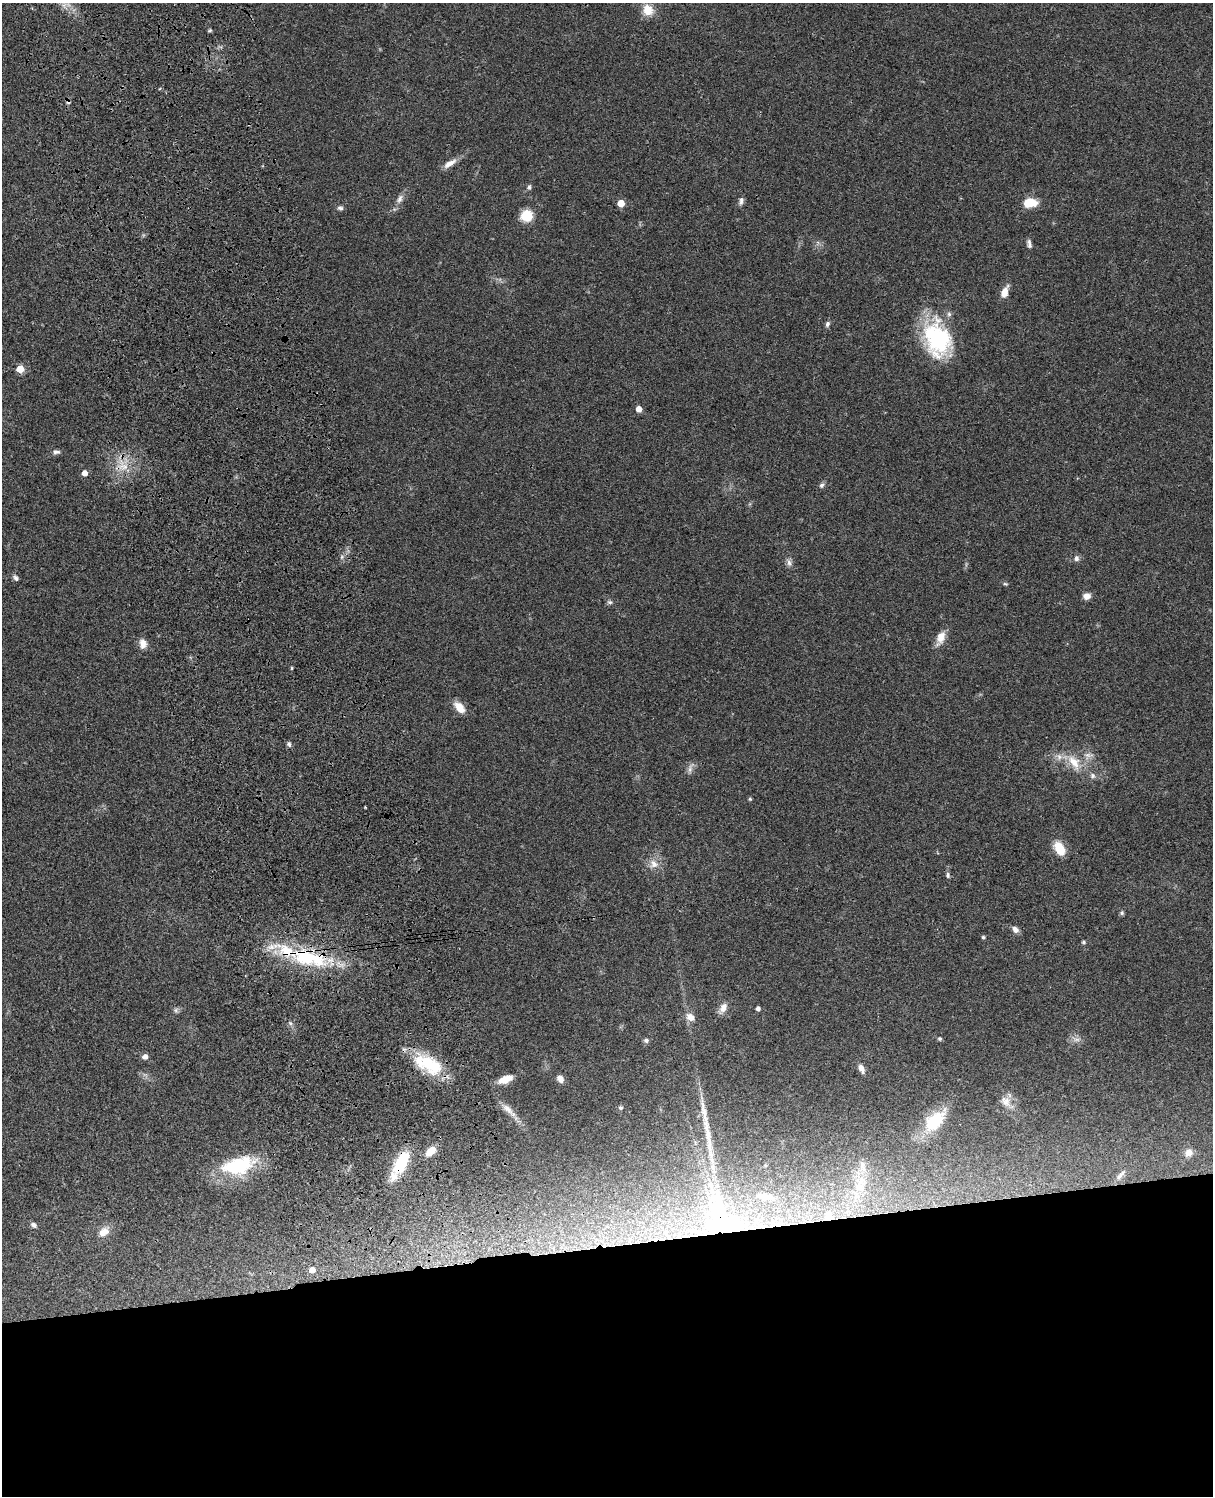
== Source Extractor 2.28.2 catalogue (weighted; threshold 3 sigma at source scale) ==
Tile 11 of 4 x 3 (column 3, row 3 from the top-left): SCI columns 2542-3752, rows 279-1772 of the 5081 x 4925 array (HDU 1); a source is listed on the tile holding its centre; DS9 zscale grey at full resolution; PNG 1215 x 1498 px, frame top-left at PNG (2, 3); no overlay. Shown black and unused: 17% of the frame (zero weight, under 3 of 4 exposures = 6% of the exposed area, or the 3 px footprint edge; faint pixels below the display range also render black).
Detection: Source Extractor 2.28.2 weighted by HDU 2 'WHT'; one run over the whole footprint, this tile lists its part. Background 0.0771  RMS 0.0058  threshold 0.026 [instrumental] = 3 sigma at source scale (4.5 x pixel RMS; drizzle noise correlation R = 1.50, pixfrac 1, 0.05/0.05 arcsec/px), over >= 5 px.
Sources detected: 82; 1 cosmic-ray / hot-pixel residue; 1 long thin detection or spike segment (spike, bleed or trail) — not listed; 4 inside a brighter listed object's ellipse — not listed separately; the other 76 listed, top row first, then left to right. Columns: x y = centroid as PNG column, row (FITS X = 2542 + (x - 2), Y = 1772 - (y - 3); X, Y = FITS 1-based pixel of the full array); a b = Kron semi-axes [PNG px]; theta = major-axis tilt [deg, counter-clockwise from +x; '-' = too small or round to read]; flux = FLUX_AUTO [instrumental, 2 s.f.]
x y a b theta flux
648 10 12 10 -57 9.4
210 30 5 4 - 0.79
450 163 19 7 32 4.7
529 187 7 5 90 1.2
400 199 12 7 60 2.9
741 201 11 5 79 1.9
621 203 5 5 - 11
1030 203 13 8 5 13
340 208 8 6 -3 1.4
527 216 10 9 - 16
1029 244 11 5 -79 1.9
1004 292 12 7 68 6
827 324 8 5 66 1.5
937 339 42 30 -74 56
20 369 5 5 - 13
639 409 5 4 - 5.8
56 452 10 6 -4 1.7
123 466 18 9 -2 7.7
85 473 5 5 - 4.4
821 485 7 6 - 1.5
342 557 6 4 89 1.1
1076 558 7 6 - 2
789 563 11 7 -73 2.3
16 578 9 6 -49 1.6
1005 584 7 4 -18 0.79
1087 596 8 7 - 3.8
610 602 7 6 - 1.2
940 638 19 9 68 6.1
143 644 12 9 -86 4.4
291 668 4 3 - 0.64
459 707 16 9 -47 6.5
289 744 8 5 -71 1.3
1088 755 14 8 2 4
1074 762 26 13 -55 12
690 768 15 6 74 2.4
1092 776 9 7 -50 2
750 799 5 4 - 0.66
365 807 2 2 - 0.45
1060 849 14 9 -59 12
653 864 14 13 - 5.8
948 875 8 5 -86 1.3
1122 913 6 5 - 0.98
1015 930 8 6 -46 2.9
983 937 4 4 - 1.1
1083 942 5 4 - 0.96
308 958 68 22 -14 53
723 1008 13 7 64 4.6
758 1008 4 4 - 2.1
176 1010 7 6 - 1.4
690 1017 10 7 -39 5.1
290 1023 6 5 - 1.2
940 1038 5 5 - 0.9
1077 1039 10 5 0 2.2
646 1040 6 5 - 1.6
145 1057 6 6 - 2.6
425 1063 36 23 -16 27
861 1068 11 6 -62 3.5
505 1079 17 8 22 6.9
560 1079 8 6 -62 3.2
1005 1102 18 12 -49 6.2
620 1108 5 5 - 1
507 1109 24 8 -43 5.8
934 1121 22 13 46 30
430 1151 12 7 40 7.5
1189 1152 11 9 37 3.6
401 1163 30 13 62 23
239 1166 37 19 14 42
862 1166 16 7 -70 3.5
1120 1175 17 7 44 3.4
861 1180 14 6 65 4.4
767 1197 20 8 -8 5
829 1217 13 7 76 4.2
723 1220 61 36 -58 100
33 1225 8 6 -33 1.9
104 1232 16 10 36 5.8
312 1270 5 5 - 5
Overlapping masked pixels (flux is a lower limit): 4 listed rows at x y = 308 958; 401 1163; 829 1217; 723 1220